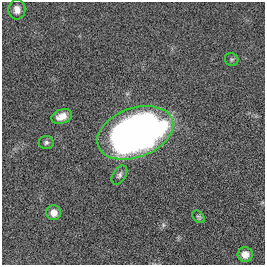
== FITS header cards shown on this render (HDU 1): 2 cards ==
NAXIS1  =                  263
NAXIS2  =                  263

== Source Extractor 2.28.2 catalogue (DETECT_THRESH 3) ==
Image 263 x 263 px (HDU 1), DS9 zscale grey, 1 PNG px = 1 image px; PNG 267 x 267 px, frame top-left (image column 1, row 263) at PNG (2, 2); each listed source drawn as its Kron ellipse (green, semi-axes under 4 px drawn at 4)
Background 0.00194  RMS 0.025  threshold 0.0746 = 3 sigma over >= 5 px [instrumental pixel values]
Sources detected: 9; all 9 listed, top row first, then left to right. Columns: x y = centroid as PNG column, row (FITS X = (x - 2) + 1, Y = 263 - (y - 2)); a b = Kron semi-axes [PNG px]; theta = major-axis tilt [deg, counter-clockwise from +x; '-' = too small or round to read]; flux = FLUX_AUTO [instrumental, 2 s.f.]
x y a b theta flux
17 10 10 8 90 11
232 60 7 6 - 3.1
62 116 11 7 19 15
135 133 39 24 20 1000
46 142 7 6 - 4.6
119 175 10 6 58 5.5
54 213 7 7 - 14
199 217 7 5 -44 2.9
245 254 7 7 - 13